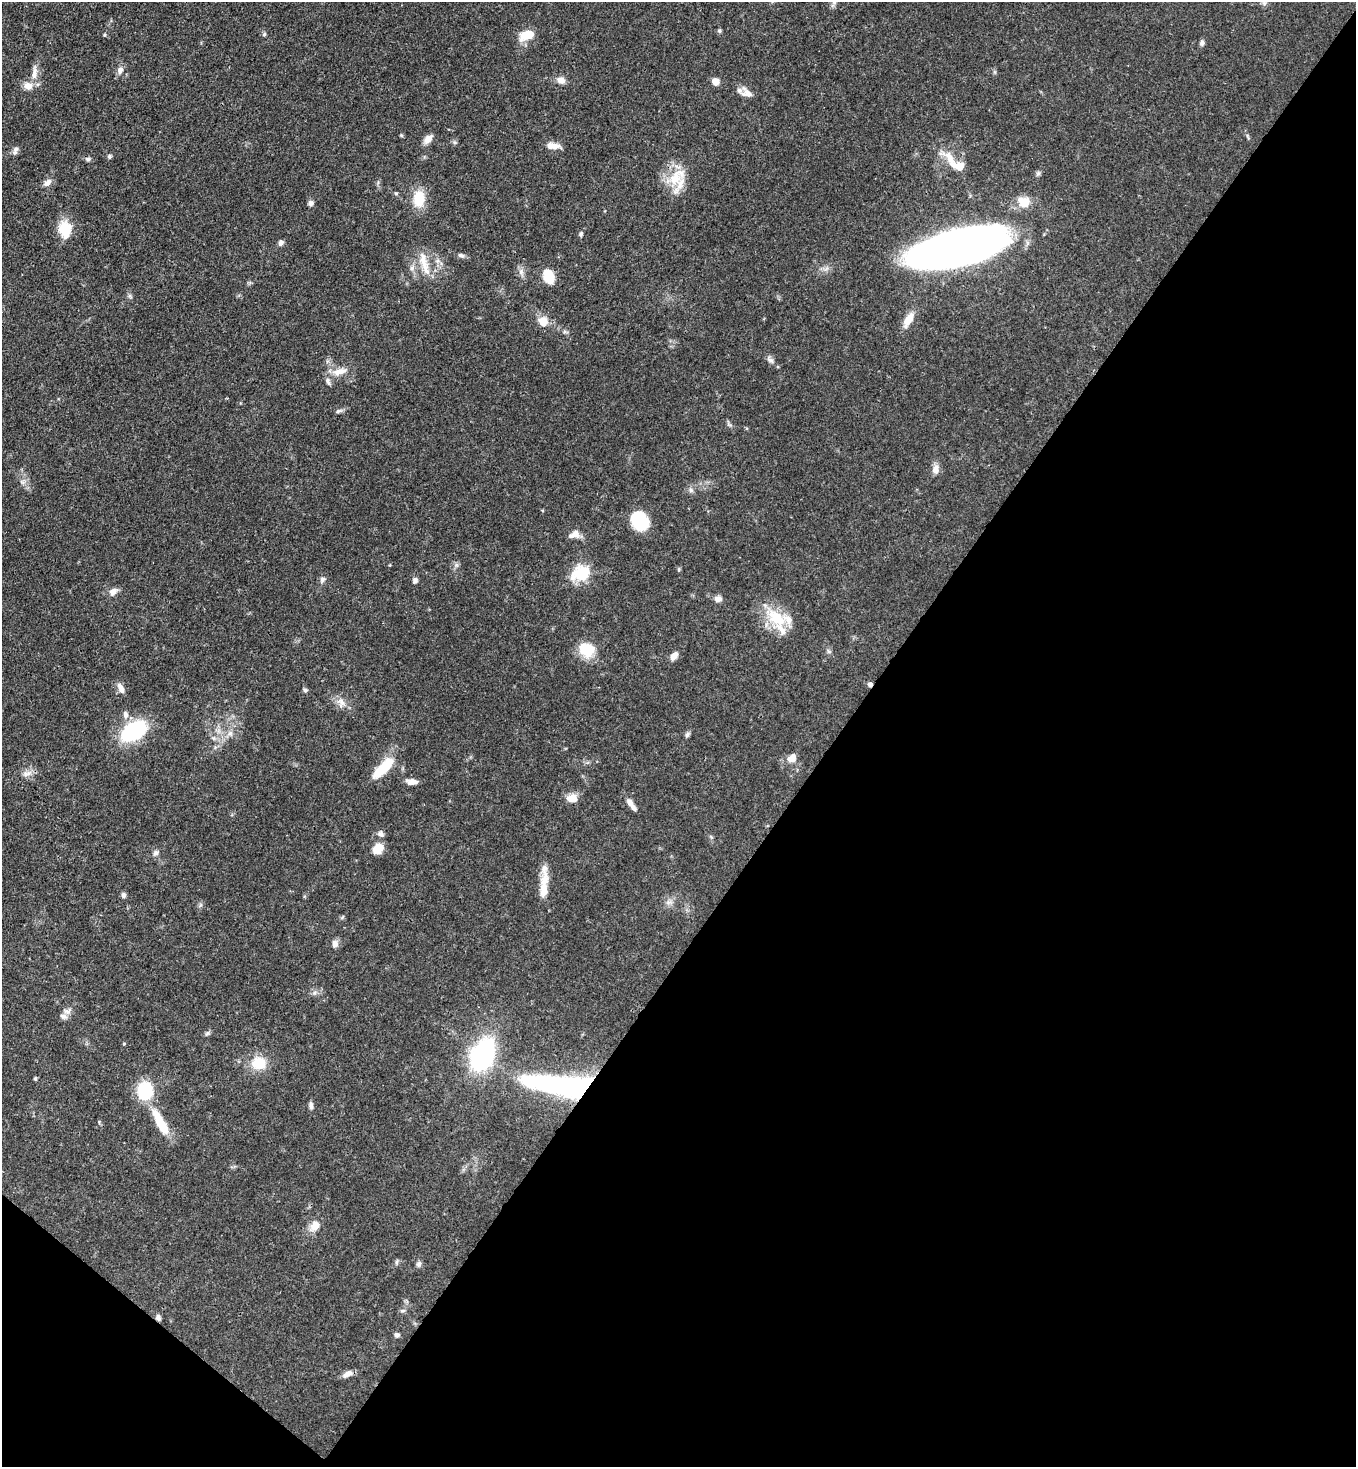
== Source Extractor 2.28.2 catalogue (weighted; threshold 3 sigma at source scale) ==
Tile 15 of 4 x 4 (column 3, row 4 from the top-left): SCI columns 3070-4423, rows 60-1524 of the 6000 x 5978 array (HDU 1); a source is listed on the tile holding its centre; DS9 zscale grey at full resolution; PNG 1358 x 1469 px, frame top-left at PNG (2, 2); no overlay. Shown black and unused: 40% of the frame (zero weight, under 3 of 4 exposures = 7% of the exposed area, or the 3 px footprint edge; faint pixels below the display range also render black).
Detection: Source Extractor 2.28.2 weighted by HDU 2 'WHT'; one run over the whole footprint, this tile lists its part. Background 0.0664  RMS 0.0036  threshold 0.0162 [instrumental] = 3 sigma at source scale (4.5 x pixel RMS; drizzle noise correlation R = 1.50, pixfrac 1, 0.05/0.05 arcsec/px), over >= 5 px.
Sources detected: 103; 1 cosmic-ray / hot-pixel residue — not listed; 10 inside a brighter listed object's ellipse — not listed separately; the other 92 listed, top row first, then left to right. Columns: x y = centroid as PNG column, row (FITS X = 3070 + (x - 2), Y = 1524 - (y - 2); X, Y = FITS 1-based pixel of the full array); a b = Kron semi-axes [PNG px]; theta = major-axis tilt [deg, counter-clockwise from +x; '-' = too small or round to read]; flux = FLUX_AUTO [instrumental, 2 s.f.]
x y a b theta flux
834 2 8 5 70 0.88
1264 2 12 5 -80 1.2
719 31 6 5 - 0.58
264 34 6 5 - 0.57
104 35 5 4 - 0.38
527 35 15 9 20 7.3
1202 43 7 5 69 1
120 70 9 7 70 1.7
34 73 19 7 80 3.1
561 80 12 9 -19 2.2
715 81 7 7 - 2.9
747 94 14 9 -9 2.7
401 135 5 4 - 0.44
428 139 13 8 46 2.4
552 146 16 7 -6 3.4
15 150 12 6 71 1.3
109 156 6 5 - 0.64
88 159 7 5 0 0.86
956 164 36 12 -39 8.6
1038 174 7 5 68 0.74
676 177 33 18 58 11
47 183 12 7 40 1.8
396 193 6 4 0 0.45
419 199 20 13 89 8.6
1023 202 17 14 -17 5.4
311 203 7 7 - 1
65 229 18 16 86 7.9
581 234 6 5 - 0.68
281 243 7 6 - 1.2
955 249 68 24 13 440
461 255 9 5 -11 0.99
425 266 24 10 -71 6
412 268 8 6 88 1.3
521 271 8 6 -89 1.3
549 276 14 10 -69 7.6
130 296 7 4 -71 0.66
908 320 19 8 60 4.8
543 322 13 11 -57 4.2
770 360 13 6 -46 1.4
340 371 23 9 15 4.1
339 411 11 4 24 0.84
935 469 12 9 72 2.3
691 490 7 5 -47 0.9
640 523 24 15 -48 11
574 534 15 8 22 2.6
679 569 6 3 72 0.44
582 574 8 7 - 31
322 579 8 6 63 1.1
415 580 8 6 72 1
113 592 11 8 40 2.3
718 599 8 6 6 2.1
777 618 34 18 -37 13
586 650 16 13 -28 11
829 651 7 5 -31 0.69
674 656 11 7 53 2.3
121 688 13 6 -66 2.4
305 690 6 5 - 0.71
341 702 15 8 -75 2.6
125 715 10 7 -83 1.8
134 731 23 13 33 35
230 733 8 7 - 1.4
687 734 8 5 51 0.83
792 758 13 10 33 3.1
383 768 32 11 45 10
25 774 9 7 61 1.6
412 782 13 6 -2 2.3
572 798 14 10 -2 3.4
630 803 14 7 -59 2.1
381 834 8 7 - 1.2
378 848 13 10 40 4.3
155 853 8 7 - 1.1
544 887 41 10 85 7
123 895 7 6 - 0.99
668 902 7 5 -46 1.1
335 944 9 7 83 1.8
68 1011 14 7 29 1.8
207 1033 7 5 22 0.74
124 1044 5 3 - 0.33
482 1055 13 9 66 150
259 1063 15 13 7 9
35 1079 5 4 - 0.47
562 1085 86 22 -6 79
145 1091 13 11 81 22
311 1105 10 6 -88 1.1
160 1122 33 9 -62 12
315 1226 14 11 40 3.8
397 1262 8 4 81 0.59
419 1264 8 6 63 0.96
403 1311 8 4 1 0.64
158 1318 8 6 -75 1.1
397 1335 6 6 - 1.1
348 1374 13 7 27 2.2
Overlapping masked pixels (flux is a lower limit): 2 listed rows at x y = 562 1085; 158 1318
Isophote crosses this tile's border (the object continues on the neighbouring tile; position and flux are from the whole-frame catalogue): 2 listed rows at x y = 834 2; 1264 2
Unlisted compact peaks at least as high as the median listed source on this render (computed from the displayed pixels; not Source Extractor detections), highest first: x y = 456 565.